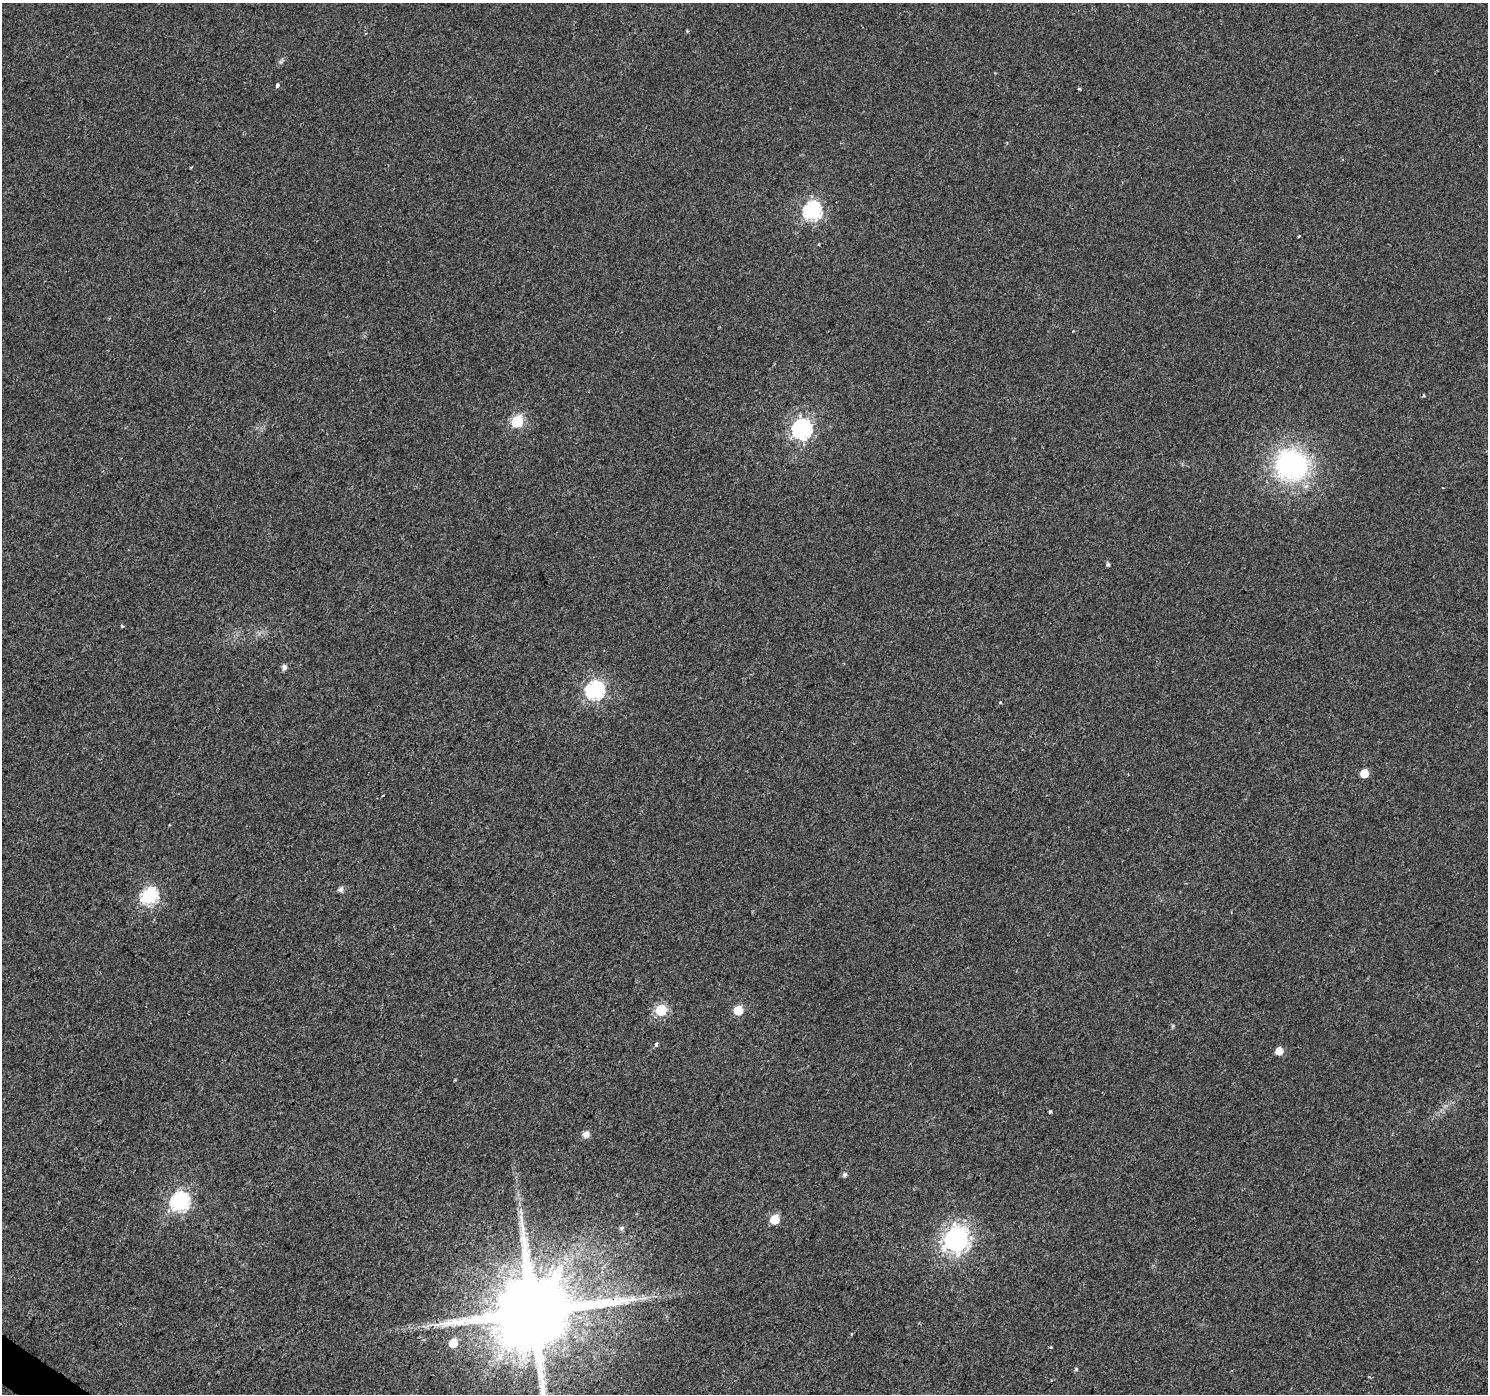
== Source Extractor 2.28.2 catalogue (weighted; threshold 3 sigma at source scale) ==
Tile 7 of 4 x 4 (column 3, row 2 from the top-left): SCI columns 2973-4458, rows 2966-4357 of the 5950 x 5998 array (HDU 1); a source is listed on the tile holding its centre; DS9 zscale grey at full resolution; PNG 1490 x 1396 px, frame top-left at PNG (2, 3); no overlay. Shown black and unused: <1% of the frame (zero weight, under 2 of 3 exposures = <1% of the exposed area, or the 3 px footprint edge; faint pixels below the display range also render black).
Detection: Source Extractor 2.28.2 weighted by HDU 2 'WHT'; one run over the whole footprint, this tile lists its part. Background 0.00528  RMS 0.0054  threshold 0.0243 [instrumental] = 3 sigma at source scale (4.5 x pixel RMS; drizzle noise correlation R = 1.50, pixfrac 1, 0.0396/0.0396 arcsec/px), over >= 5 px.
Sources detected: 34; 2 cosmic-ray / hot-pixel residue — not listed; the other 32 listed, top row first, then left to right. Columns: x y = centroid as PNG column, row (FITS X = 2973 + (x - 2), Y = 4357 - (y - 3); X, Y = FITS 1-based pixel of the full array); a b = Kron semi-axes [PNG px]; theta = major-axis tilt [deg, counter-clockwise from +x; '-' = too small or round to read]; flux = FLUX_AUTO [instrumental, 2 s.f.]
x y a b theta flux
687 31 4 4 - 0.56
281 61 8 4 38 1.1
277 85 4 3 - 3.7
812 211 8 8 - 140
1299 236 3 2 - 0.56
517 421 7 6 - 42
802 429 8 8 - 180
1292 465 41 37 -22 81
1108 564 5 4 - 1
122 626 4 3 - 0.61
284 667 6 6 - 2
595 690 8 8 - 130
1364 773 6 5 - 8.8
382 795 3 3 - 0.79
341 889 6 5 - 2.1
149 896 8 7 - 110
661 1010 6 6 - 38
738 1010 6 6 - 16
656 1044 4 3 - 4
1279 1051 6 6 - 6.4
1050 1112 4 3 - 1.4
586 1134 8 7 - 3.2
845 1175 6 5 - 1.5
180 1202 9 8 - 130
521 1212 7 4 -87 1.5
775 1219 6 6 - 15
622 1228 6 6 - 1.2
956 1239 9 9 - 380
533 1312 23 20 32 8500
851 1334 3 3 - 0.79
453 1343 6 6 - 11
1076 1369 5 5 - 0.71
Overlapping masked pixels (flux is a lower limit): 1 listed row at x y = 533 1312
Isophote crosses this tile's border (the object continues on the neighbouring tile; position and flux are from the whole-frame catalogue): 1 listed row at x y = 533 1312